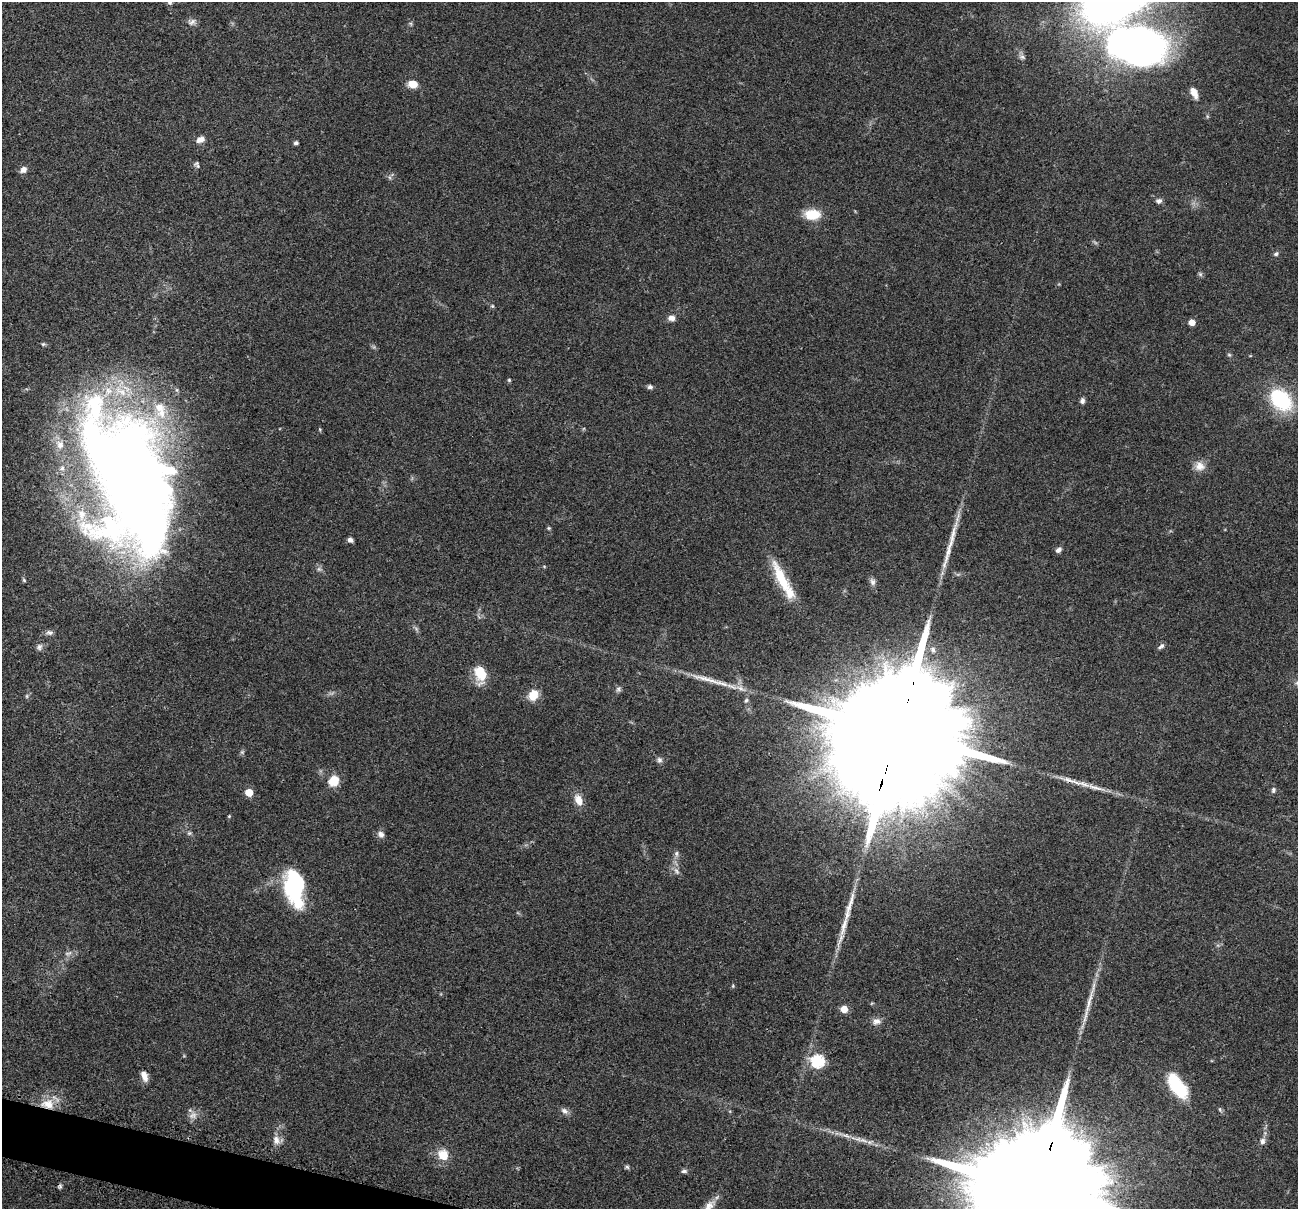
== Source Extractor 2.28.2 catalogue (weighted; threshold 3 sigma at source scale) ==
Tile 7 of 4 x 4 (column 3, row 2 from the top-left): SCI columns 2621-3916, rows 2568-3774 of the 5241 x 5259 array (HDU 1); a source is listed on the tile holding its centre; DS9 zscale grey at full resolution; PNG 1300 x 1211 px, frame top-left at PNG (2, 2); no overlay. Shown black and unused: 1% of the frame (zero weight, under 3 of 4 exposures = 3% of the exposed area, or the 3 px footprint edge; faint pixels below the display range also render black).
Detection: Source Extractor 2.28.2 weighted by HDU 2 'WHT'; one run over the whole footprint, this tile lists its part. Background 0.054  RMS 0.0056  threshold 0.0252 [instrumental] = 3 sigma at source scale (4.5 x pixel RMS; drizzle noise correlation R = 1.50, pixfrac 1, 0.05/0.05 arcsec/px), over >= 5 px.
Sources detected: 86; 3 inside a brighter object's white glare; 1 cosmic-ray / hot-pixel residue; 3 long thin detections or spike segments (spike, bleed or trail) — not listed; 9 inside a brighter listed object's ellipse — not listed separately; the other 70 listed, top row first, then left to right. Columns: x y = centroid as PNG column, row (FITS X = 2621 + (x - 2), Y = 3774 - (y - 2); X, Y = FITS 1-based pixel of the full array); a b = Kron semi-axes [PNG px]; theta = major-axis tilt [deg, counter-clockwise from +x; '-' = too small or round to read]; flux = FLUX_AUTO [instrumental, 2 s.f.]
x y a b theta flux
170 3 6 5 - 0.97
192 22 12 8 27 2.4
1136 46 195 81 86 560
1022 57 10 5 -15 1.4
413 84 8 6 -9 8.6
200 140 10 7 20 3.5
296 143 4 4 - 1.6
197 165 9 6 -59 1.3
23 170 10 8 38 2.4
812 214 16 10 0 13
1276 254 6 5 - 1.1
1200 274 6 5 - 1
492 306 5 5 - 0.67
671 318 9 7 -20 2.9
1192 322 5 4 - 6.6
1229 355 6 4 -2 0.67
509 380 4 4 - 0.64
650 387 6 5 - 1.5
1281 400 24 17 -44 43
1082 401 7 5 71 1.7
320 429 5 3 - 0.56
1200 466 14 12 -11 4.9
131 478 139 72 -71 830
549 528 5 4 - 0.71
350 540 5 5 - 2
1058 550 8 5 44 2
782 579 46 12 -65 20
24 580 6 4 -47 0.7
873 582 9 8 - 2
49 632 10 6 -10 1.8
1161 646 9 5 45 1.5
39 647 9 7 60 1.8
482 675 19 14 15 10
1297 683 8 6 -47 1.6
618 689 8 6 72 1.4
533 695 14 11 65 7.2
746 700 7 5 62 1.1
897 733 59 25 72 51000
242 752 6 5 - 0.92
659 760 8 7 - 1.7
334 781 10 9 - 11
1072 781 36 6 -18 7.1
1273 790 8 6 78 1.3
249 793 5 5 - 12
578 800 14 9 -68 5.7
229 816 5 4 - 0.52
189 833 6 5 - 0.96
381 834 9 8 - 2.3
676 853 8 6 88 1.6
676 871 11 6 -58 2.3
293 886 31 19 -71 40
850 905 40 7 73 9.7
69 953 11 4 23 1.5
733 986 5 4 - 0.6
844 1009 5 5 - 11
877 1021 12 8 8 3
817 1061 6 6 - 84
144 1076 13 7 -71 4
1177 1085 30 14 -56 28
47 1104 19 12 -8 10
564 1111 11 7 -33 2.3
193 1115 12 9 31 3.4
846 1136 14 4 -16 3
276 1140 13 9 -68 3.7
863 1140 16 5 -13 3.6
1262 1141 9 7 78 2.2
443 1155 6 6 - 20
627 1167 6 5 - 0.95
684 1171 8 5 7 1.3
1037 1190 59 25 72 50000
Overlapping masked pixels (flux is a lower limit): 5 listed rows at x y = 131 478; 897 733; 1072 781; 47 1104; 1037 1190
Isophote crosses this tile's border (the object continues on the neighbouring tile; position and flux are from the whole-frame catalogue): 4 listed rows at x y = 170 3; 1136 46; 1297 683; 1037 1190